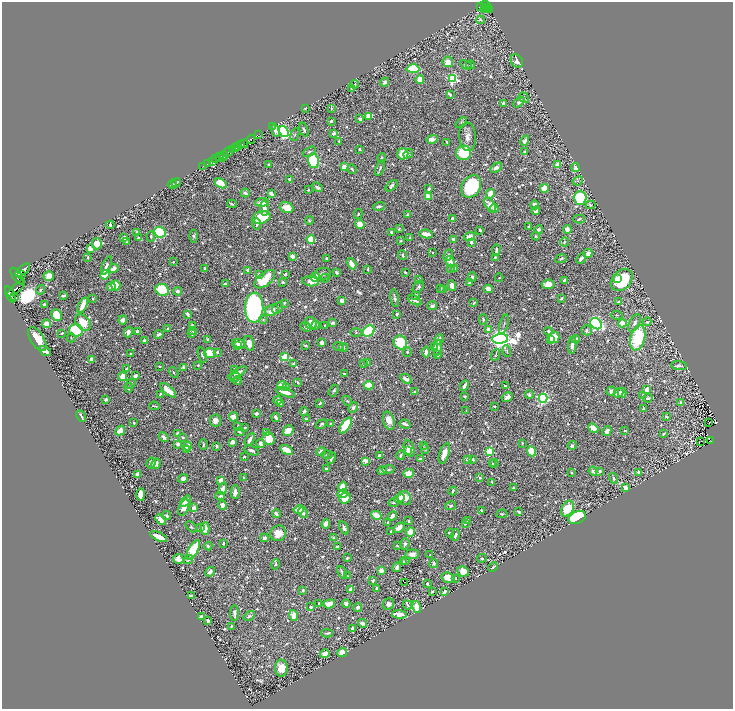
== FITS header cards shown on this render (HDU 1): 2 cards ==
NAXIS1  =                 1462
NAXIS2  =                 1414

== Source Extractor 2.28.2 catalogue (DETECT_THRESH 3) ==
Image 1462 x 1414 px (HDU 1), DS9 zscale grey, zoomed out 1/2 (1 PNG px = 2 x 2 image px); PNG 735 x 711 px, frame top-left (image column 2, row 1414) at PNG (2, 2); each listed source drawn as its Kron ellipse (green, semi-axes under 4 px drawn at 4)
Background 0.411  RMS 0.0063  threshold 0.0189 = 3 sigma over >= 5 px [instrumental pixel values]
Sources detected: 1433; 107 cannot appear on this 1/2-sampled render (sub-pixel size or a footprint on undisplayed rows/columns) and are neither listed nor drawn; of the other 1326, the 500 brightest by FLUX_AUTO listed and drawn (826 fainter detections omitted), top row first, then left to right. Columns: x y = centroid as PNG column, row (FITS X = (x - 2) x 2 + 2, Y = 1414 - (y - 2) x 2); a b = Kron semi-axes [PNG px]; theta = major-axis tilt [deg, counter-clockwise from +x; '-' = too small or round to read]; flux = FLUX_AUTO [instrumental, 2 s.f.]
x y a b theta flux
486 5 4 3 - 210
480 6 2 1 - 62
488 7 2 1 - 48
484 8 2 1 - 73
486 9 3 2 - 66
489 10 3 2 - 43
480 20 4 3 - 3.5
517 61 7 5 -54 6
448 62 5 5 - 19
466 65 6 3 -29 2.4
470 65 4 3 - 2.2
413 69 6 4 -3 110
453 79 4 4 - 230
420 80 4 4 - 29
384 82 4 3 - 4.4
354 84 5 2 - 3.2
352 88 3 2 - 2.4
450 95 3 3 - 2.3
524 98 6 3 -53 2.4
519 102 6 3 43 6.1
503 103 3 2 - 5.7
331 108 3 2 - 2.8
305 109 3 2 - 2.4
369 116 4 3 - 28
360 119 3 2 - 6.5
331 121 3 2 - 2.8
461 123 6 4 40 2
273 126 2 1 - 10
304 130 7 4 -72 3.5
275 131 6 4 -75 8.9
284 131 6 4 -56 250
334 133 3 3 - 4.3
259 134 4 2 - 50
295 134 6 4 70 2.3
468 137 14 8 -86 13
251 139 5 2 - 620
432 139 5 4 - 12
339 141 3 2 - 2.7
525 141 5 3 - 5.7
447 142 3 2 - 2.7
244 144 4 3 - 240
241 145 3 2 - 520
238 146 4 2 - 100
236 148 2 2 - 120
232 149 3 1 - 260
359 149 3 2 - 2.5
228 152 5 3 - 260
309 152 7 3 30 2.6
524 152 4 3 - 3.8
463 153 7 7 - 78
403 154 5 5 - 49
408 154 5 2 - 2.8
224 155 5 2 - 72
220 157 2 2 - 120
222 157 2 1 - 29
382 158 4 3 - 2.2
216 159 3 2 - 65
213 161 3 2 - 760
314 161 7 5 -77 200
207 164 2 1 - 32
269 165 3 2 - 4.9
557 165 4 3 - 22
202 167 3 1 - 8.7
344 167 4 3 - 20
380 168 8 3 67 2.7
496 168 6 4 31 6.2
576 168 4 3 - 17
352 169 5 2 - 2.8
290 179 4 3 - 3.8
578 181 5 4 - 2.4
176 183 5 2 - 4
221 183 6 4 -31 58
172 184 5 3 - 4.2
392 186 7 4 44 5.2
471 186 12 9 57 130
318 187 5 3 - 5
544 188 4 3 - 26
429 189 3 2 - 5.8
308 190 3 2 - 2.3
245 193 4 3 - 5.8
271 193 4 2 - 8.8
490 194 5 4 - 19
428 197 3 3 - 19
580 198 7 6 - 170
262 202 7 3 5 23
232 204 5 2 - 3.2
490 205 8 5 -54 15
535 205 4 4 - 12
590 205 5 3 - 2.1
379 206 6 3 14 5.8
264 208 7 3 -87 9.1
287 208 7 5 -17 30
494 208 4 3 - 6.2
536 211 4 3 - 7.1
358 214 5 3 - 2.1
408 215 3 3 - 4.5
261 217 9 6 18 88
452 219 4 2 - 5.9
579 219 6 3 1 2.4
309 220 4 3 - 2
257 224 6 3 89 4.9
360 224 5 4 - 19
110 225 4 2 - 5.1
528 227 3 2 - 2.1
399 229 3 3 - 2.9
539 229 4 3 - 4.7
567 229 4 3 - 16
480 230 4 3 - 2.7
137 232 2 2 - 7.7
160 232 6 5 - 220
392 232 3 3 - 6
426 234 7 3 -10 26
151 236 5 3 - 3
193 236 6 4 -88 3.6
469 236 6 3 18 14
536 236 4 4 - 2
124 238 3 3 - 10
138 238 3 2 - 3.2
410 238 4 2 - 2.7
311 239 4 4 - 56
454 239 4 3 - 7
401 241 3 2 - 2.3
127 242 3 2 - 4.3
471 242 3 2 - 6.1
564 242 4 3 - 3.7
97 244 5 4 - 20
90 249 4 3 - 9.8
496 250 6 2 86 5.8
432 252 2 2 - 2
588 253 4 4 - 12
402 255 4 3 - 3.8
448 255 6 4 63 3.4
292 256 4 3 - 11
495 257 2 2 - 3.4
88 258 3 2 - 2.1
327 258 3 2 - 2.2
581 258 5 2 - 11
561 259 6 3 26 3.4
450 261 6 3 -62 24
173 262 3 2 - 2
351 264 6 3 -60 22
106 266 10 4 66 5.7
114 268 5 3 - 16
205 268 3 2 - 2.6
454 268 3 3 - 8.9
368 269 3 2 - 2.4
451 269 4 3 - 2
23 270 9 4 39 2800
248 270 3 3 - 7.3
336 272 3 2 - 4.8
405 272 3 2 - 4
259 274 4 3 - 2.6
285 274 3 2 - 4.6
323 274 8 6 7 4.1
21 275 3 2 - 400
105 275 5 4 - 28
17 276 10 4 -56 2800
49 276 5 5 - 26
315 277 5 3 - 20
472 277 5 4 - 4.6
325 278 4 3 - 2.6
499 278 4 3 - 2
265 279 12 6 39 86
617 279 3 2 - 8.5
418 280 3 2 - 6.4
564 280 2 2 - 6.5
622 280 12 9 47 100
310 281 8 5 -7 15
283 282 3 2 - 3
470 282 4 3 - 4.3
225 284 3 3 - 7.4
548 284 6 5 - 25
116 285 5 4 - 29
452 286 5 4 - 13
111 287 4 4 - 10
418 287 7 4 49 4.3
16 288 11 4 41 920
441 288 2 2 - 3
444 289 2 2 - 3.2
488 289 4 3 - 21
41 290 5 3 - 2.2
162 290 7 5 -25 95
178 291 4 3 - 6
10 295 8 4 -66 2100
416 295 3 3 - 5.4
14 296 2 2 - 150
63 296 4 2 - 4.3
395 298 9 3 -80 4.2
562 298 3 2 - 3.5
93 299 2 2 - 3.1
415 300 7 3 -26 6.4
342 301 3 3 - 11
618 302 2 2 - 4
284 303 3 2 - 2.6
473 303 3 2 - 2.5
44 305 4 3 - 3
83 305 8 3 67 23
432 306 5 3 - 4.3
254 308 15 9 89 510
278 308 6 4 44 2.4
272 310 7 5 28 23
187 314 4 2 - 6.8
397 314 3 3 - 3.2
57 315 6 5 - 32
617 315 6 3 -8 2.2
483 319 5 3 - 3.3
123 320 4 3 - 5.9
263 320 4 4 - 2.2
83 322 9 6 -47 31
647 322 4 4 - 3.1
311 323 6 6 - 28
333 323 4 2 - 6.4
622 323 4 4 - 29
634 323 9 5 64 7.3
46 324 4 4 - 19
504 324 10 3 74 2.7
596 324 6 5 - 390
192 325 4 2 - 2.8
315 325 4 4 - 5.1
325 326 2 2 - 3.4
306 327 6 3 -42 4.2
168 329 3 2 - 2.7
488 329 3 3 - 14
76 330 7 6 - 80
587 330 5 5 - 6.2
193 331 4 2 - 3.3
369 331 6 5 - 180
549 331 4 4 - 3.7
128 332 5 3 - 7.6
137 332 3 3 - 11
62 333 3 2 - 3.6
356 333 6 3 1 2
159 334 5 3 - 6
192 334 2 2 - 2.3
554 337 6 5 - 37
71 338 4 4 - 2.3
638 338 13 7 76 98
37 339 13 6 -57 41
207 339 3 2 - 3.2
439 339 5 3 - 8.1
500 339 8 4 4 1700
550 339 3 3 - 5.2
576 339 4 2 - 4.6
144 340 4 3 - 5.3
400 342 7 6 - 85
249 343 7 4 -75 20
322 343 3 3 - 8.1
239 344 7 4 -14 9.8
305 345 4 2 - 2.4
572 345 8 3 85 8.8
237 346 2 2 - 2.1
339 346 5 4 - 2.3
435 346 4 3 - 6.2
343 348 4 2 - 3.2
438 348 8 4 82 5.5
45 351 6 3 -31 9.5
507 351 6 3 -84 2.2
217 352 3 3 - 3.1
407 352 5 3 - 2.9
426 352 5 3 - 9.2
210 353 6 4 -1 38
131 354 3 2 - 2.3
202 355 7 3 -72 3.3
438 355 4 3 - 3.9
496 355 6 3 69 2
285 357 3 3 - 110
91 360 3 3 - 16
368 362 3 2 - 2.4
294 364 3 3 - 5.5
363 364 3 2 - 2.2
198 365 4 3 - 2.3
159 366 2 2 - 2.7
679 366 8 4 -7 4.7
183 367 3 3 - 4.3
126 369 3 2 - 2.1
234 369 3 3 - 5.2
174 372 6 3 -58 2.6
237 373 10 4 31 14
344 374 3 2 - 2.9
135 376 4 3 - 5.6
122 377 4 3 - 22
235 378 6 3 21 3.5
406 379 6 4 -33 7.3
238 381 4 3 - 4.1
298 382 3 2 - 2.2
131 384 5 3 - 2.3
282 385 5 3 - 24
369 385 5 4 - 29
464 386 5 2 - 13
505 386 3 2 - 2.6
129 388 5 3 - 2.3
286 388 4 3 - 12
168 390 9 4 -42 19
647 390 4 3 - 17
334 391 6 3 58 2.4
611 391 5 4 - 6.9
285 392 10 3 -19 18
415 392 4 2 - 6.4
618 393 5 4 - 14
622 393 5 3 - 12
160 394 3 2 - 2.7
529 395 4 3 - 6
465 396 3 2 - 3.3
643 396 4 3 - 3.3
507 397 6 4 33 7.5
543 398 4 4 - 390
648 398 5 3 - 5
106 399 4 3 - 4.2
278 400 4 3 - 6.9
347 401 6 3 -47 2.1
680 402 4 2 - 4
281 403 3 3 - 5.2
320 403 3 2 - 3.9
154 406 5 2 - 3
494 406 3 2 - 2.5
353 408 6 4 66 3.9
644 409 3 3 - 2.4
304 411 4 2 - 7
466 411 4 2 - 2
256 414 3 2 - 10
81 416 6 2 -64 5.5
233 417 4 4 - 19
666 417 3 2 - 2.4
276 418 5 2 - 7.4
306 419 3 2 - 2.5
215 421 6 5 - 7.3
389 421 9 5 -73 17
709 422 2 2 - 4.3
134 423 3 2 - 2.4
331 423 4 3 - 3.1
321 424 6 3 36 3
405 424 5 3 - 5.9
346 425 9 4 57 92
238 426 3 2 - 2.2
245 427 3 2 - 2.5
593 428 5 4 - 28
625 430 4 2 - 2.3
120 431 5 4 - 23
288 431 6 5 - 32
607 431 5 4 - 9.2
240 432 5 3 - 2.8
266 432 3 3 - 2.1
178 433 4 3 - 6.4
663 434 4 3 - 2.4
164 437 6 3 -50 4.8
183 437 3 3 - 2.5
250 439 7 3 61 9.7
269 439 6 6 - 33
701 441 2 2 - 2.5
711 441 2 1 - 2.8
232 442 4 3 - 12
522 443 3 2 - 2
178 444 4 3 - 7.4
203 444 5 3 - 2.6
260 444 4 3 - 7.5
424 445 3 2 - 2.3
572 445 5 4 - 4.2
188 446 4 3 - 9.3
216 446 3 2 - 2.6
409 448 8 5 -72 19
186 449 3 3 - 11
425 449 5 4 - 2.8
252 450 8 3 -22 5.6
286 450 7 3 -29 20
407 451 3 2 - 4.2
490 451 4 3 - 89
531 451 5 4 - 56
321 452 5 3 - 10
444 453 11 5 72 17
327 455 5 4 - 3.1
401 455 5 3 - 4.5
379 456 4 3 - 4
244 457 3 2 - 2.4
331 458 6 3 65 7.3
420 459 3 3 - 2.9
467 459 4 3 - 5.3
473 459 3 2 - 3.8
366 461 4 3 - 14
151 463 5 4 - 3.8
494 463 4 3 - 2.3
156 464 5 4 - 11
492 464 3 2 - 2
326 469 3 2 - 3.9
388 469 6 3 9 3.5
382 470 5 3 - 4.8
593 471 4 3 - 7.1
600 471 3 3 - 3.8
571 472 2 2 - 2.1
409 473 5 4 - 16
639 473 3 3 - 8.1
138 474 3 2 - 39
243 477 3 3 - 2.5
183 478 5 4 - 7.9
480 478 2 2 - 4.1
614 478 5 3 - 3.3
221 480 4 3 - 15
492 482 2 2 - 3.8
342 487 5 4 - 28
625 487 4 3 - 8.6
513 488 3 2 - 2.2
223 489 6 3 72 15
453 491 4 2 - 3.3
235 492 7 3 88 10
141 494 6 3 -88 45
342 494 5 4 - 40
220 496 5 3 - 4.3
345 498 6 5 - 41
400 498 5 3 - 8.3
404 498 7 6 - 19
185 501 6 3 49 19
394 502 5 3 - 3.5
222 505 5 4 - 8.7
451 506 5 4 - 3.1
184 507 8 5 66 12
194 508 4 3 - 16
299 509 5 3 - 28
567 509 8 6 60 61
482 510 3 2 - 3
303 512 6 4 -62 4.5
519 512 3 2 - 4.9
276 514 4 3 - 7.8
502 514 5 3 - 2.5
376 515 5 4 - 23
167 516 4 3 - 4
392 516 5 3 - 7.4
577 517 9 6 23 110
161 519 6 4 -48 14
468 520 3 2 - 3.3
409 521 3 3 - 2.7
387 522 3 2 - 2.1
465 523 3 2 - 5.1
326 524 5 3 - 11
191 527 6 4 -41 2.2
200 528 4 3 - 2
344 528 7 3 -63 5.6
399 528 6 4 32 12
205 529 6 4 87 15
391 532 3 2 - 2.5
410 532 5 4 - 22
278 533 8 7 - 24
450 533 4 3 - 5.7
455 535 6 3 70 3.9
158 537 9 3 -24 32
334 537 3 2 - 3.4
264 538 4 3 - 7.6
223 543 3 2 - 2.2
405 544 5 4 - 3.2
208 546 4 2 - 3.1
397 546 3 2 - 2.2
337 547 3 2 - 5.8
193 550 11 4 60 77
412 554 7 4 6 11
430 555 3 2 - 2.7
347 558 3 2 - 2.8
482 558 5 4 - 2.2
178 559 5 5 - 16
188 560 5 3 - 2.9
403 561 2 2 - 2.4
405 561 4 2 - 2.5
434 563 4 2 - 3.4
276 564 5 3 - 2.6
397 567 5 3 - 4.4
493 567 5 3 - 2.4
381 571 4 4 - 9.7
463 571 6 5 - 22
210 572 5 4 - 8.2
342 572 7 3 -64 5.4
347 576 3 3 - 2.6
448 578 6 5 - 31
455 578 2 2 - 2.4
373 580 4 3 - 2.5
405 583 4 1 - 2.1
427 584 3 2 - 4
376 588 2 2 - 3.6
350 589 4 3 - 6.8
303 590 4 3 - 3.1
444 591 3 2 - 3.9
432 592 3 2 - 3.4
191 596 4 3 - 4.5
319 603 3 2 - 2.3
346 603 4 4 - 7.1
329 604 6 4 17 20
388 604 6 5 - 8.9
407 605 5 2 - 3.3
311 607 2 2 - 8.5
358 607 4 3 - 4.6
416 607 6 4 -77 21
234 613 8 4 -90 7.2
399 614 7 3 -4 15
293 615 5 4 - 16
249 616 6 3 33 3.1
201 617 4 3 - 8.1
208 621 3 2 - 7.6
362 623 4 3 - 7.1
231 627 4 2 - 3.1
352 629 3 2 - 7.2
327 633 6 2 -3 3.4
342 652 5 4 - 30
325 654 5 4 - 10
281 668 8 6 -87 20
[826 fainter detections neither listed nor drawn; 107 sub-pixel or undisplayed-footprint detections neither listed nor drawn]